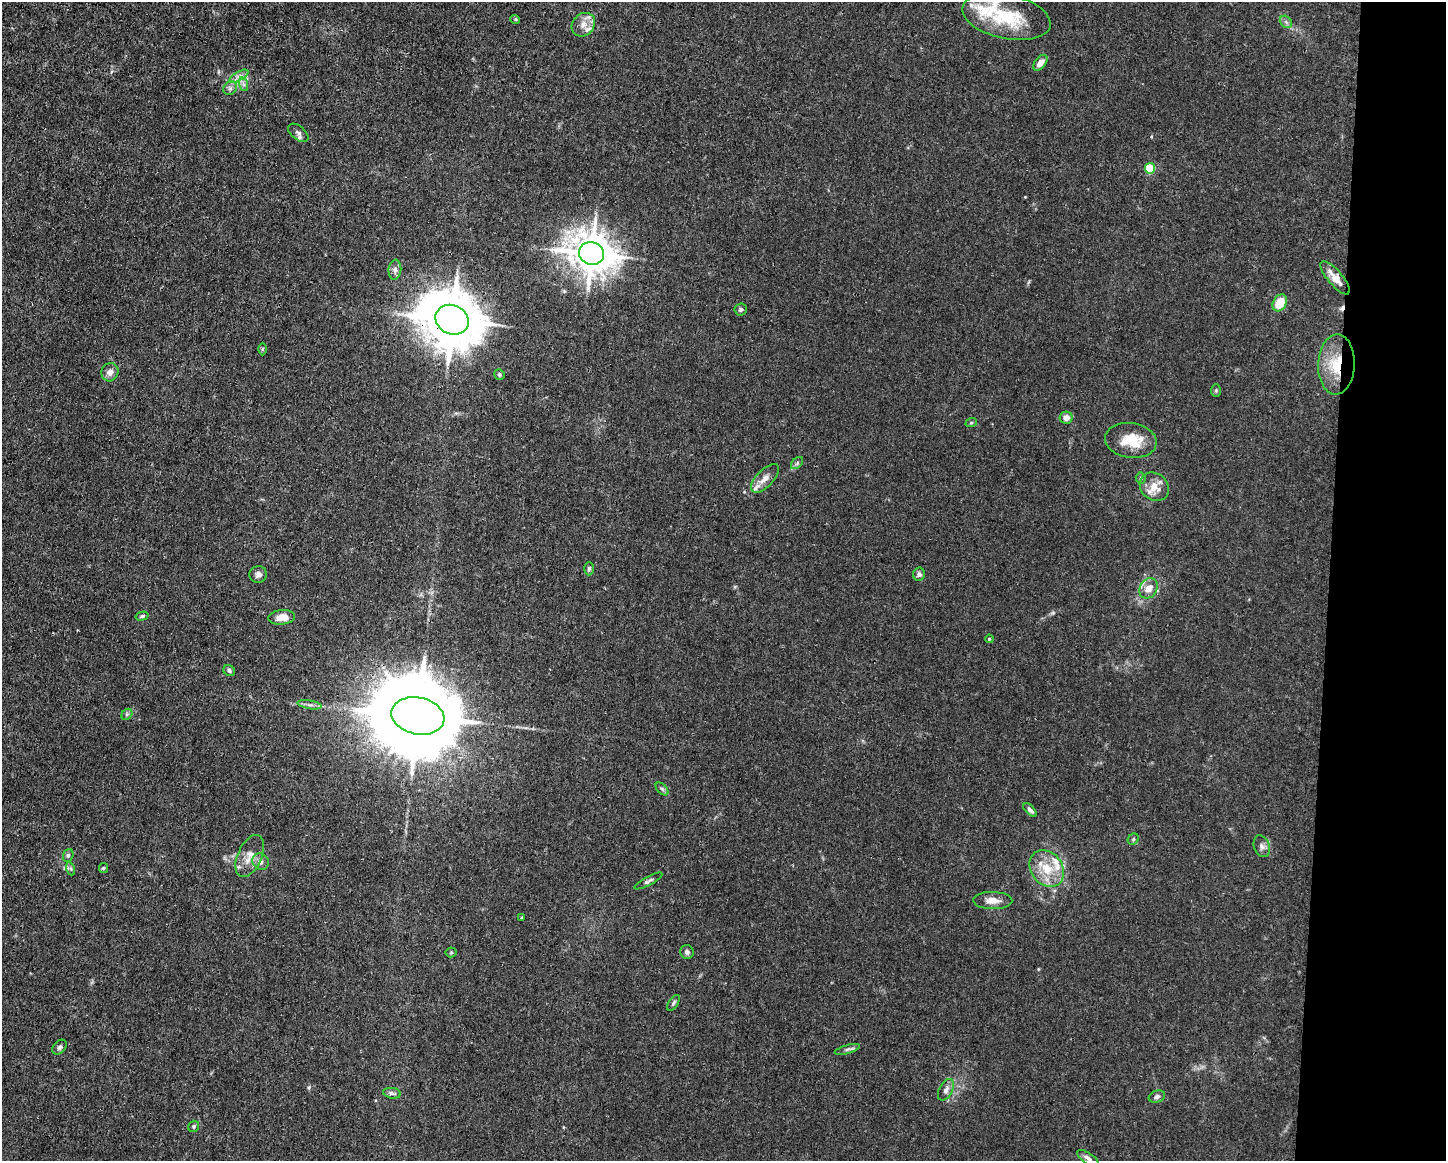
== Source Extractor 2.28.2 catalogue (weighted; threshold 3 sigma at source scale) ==
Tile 9 of 3 x 4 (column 3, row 3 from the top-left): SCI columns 2999-4442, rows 1161-2319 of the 4666 x 4638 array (HDU 1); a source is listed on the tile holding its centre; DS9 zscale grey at full resolution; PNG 1448 x 1163 px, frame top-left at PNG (2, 2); each listed source drawn as its Kron ellipse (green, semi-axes under 4 px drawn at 4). Shown black and unused: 8% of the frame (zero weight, under 3 of 4 exposures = <1% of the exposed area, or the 3 px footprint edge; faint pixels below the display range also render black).
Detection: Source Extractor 2.28.2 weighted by HDU 2 'WHT'; one run over the whole footprint, this tile lists its part. Background 0.0185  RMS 0.0025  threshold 0.0112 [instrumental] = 3 sigma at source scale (4.5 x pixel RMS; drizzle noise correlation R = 1.50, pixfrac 1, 0.05/0.05 arcsec/px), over >= 5 px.
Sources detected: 67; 1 cosmic-ray / hot-pixel residue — neither listed nor drawn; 4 inside a brighter listed object's ellipse — not listed separately; the other 62 listed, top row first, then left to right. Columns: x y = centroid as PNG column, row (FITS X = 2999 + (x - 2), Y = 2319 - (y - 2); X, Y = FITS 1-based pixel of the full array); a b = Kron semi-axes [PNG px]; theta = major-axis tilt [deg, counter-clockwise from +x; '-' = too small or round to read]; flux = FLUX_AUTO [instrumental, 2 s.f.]
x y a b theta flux
1006 16 45 22 -12 15
515 19 5 3 - 0.24
1286 22 7 5 -45 0.59
583 25 13 10 45 2.2
1040 63 9 5 51 1.8
239 76 11 4 30 1
243 84 7 4 -71 0.6
230 88 7 6 - 0.75
298 133 12 6 -39 0.88
1150 168 5 5 - 14
591 253 13 11 -19 670
395 270 10 6 83 0.85
1335 278 21 7 -50 3.1
1280 303 9 6 60 5.2
741 310 6 6 - 0.54
452 320 17 14 -24 1500
262 349 6 4 89 0.3
1336 365 30 18 87 9.3
110 372 9 8 - 1.4
499 374 5 5 - 0.44
1216 391 6 5 - 0.38
1066 418 6 6 - 1.5
971 423 6 3 19 0.3
1131 440 26 17 -8 6.9
797 463 7 4 46 0.46
765 478 18 8 45 2.5
1141 478 5 5 - 0.35
1154 487 15 13 -39 3.4
589 569 7 4 89 0.5
258 574 9 8 - 0.97
919 574 6 6 - 0.7
1148 588 11 8 58 2.4
142 616 7 4 15 0.43
282 617 13 7 6 2.3
989 639 4 3 - 0.25
229 671 6 5 - 0.56
310 705 12 3 -10 0.76
127 714 6 4 46 0.4
418 716 27 18 -12 5600
662 789 8 4 -45 0.48
1030 810 8 4 -45 0.85
1133 839 6 5 - 0.39
1262 846 11 8 -70 1.1
68 855 6 5 - 0.43
250 856 22 12 65 3.2
261 862 9 7 -46 1
103 868 5 4 - 0.29
71 869 7 4 -72 0.43
1047 869 20 15 -52 6.1
648 881 15 4 28 0.67
993 900 19 8 -1 2.5
522 918 3 3 - 0.26
451 952 5 5 - 0.38
687 952 7 6 - 0.78
673 1003 9 4 57 0.48
59 1047 8 6 48 0.67
847 1049 13 4 16 0.68
946 1090 11 6 62 1.2
392 1093 9 5 -9 0.71
1157 1097 8 5 20 0.67
194 1126 6 5 - 0.44
1088 1158 13 5 -34 0.9
Overlapping masked pixels (flux is a lower limit): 4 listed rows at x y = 591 253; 452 320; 1336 365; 418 716
Isophote crosses this tile's border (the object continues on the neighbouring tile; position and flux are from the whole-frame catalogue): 1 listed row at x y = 1088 1158